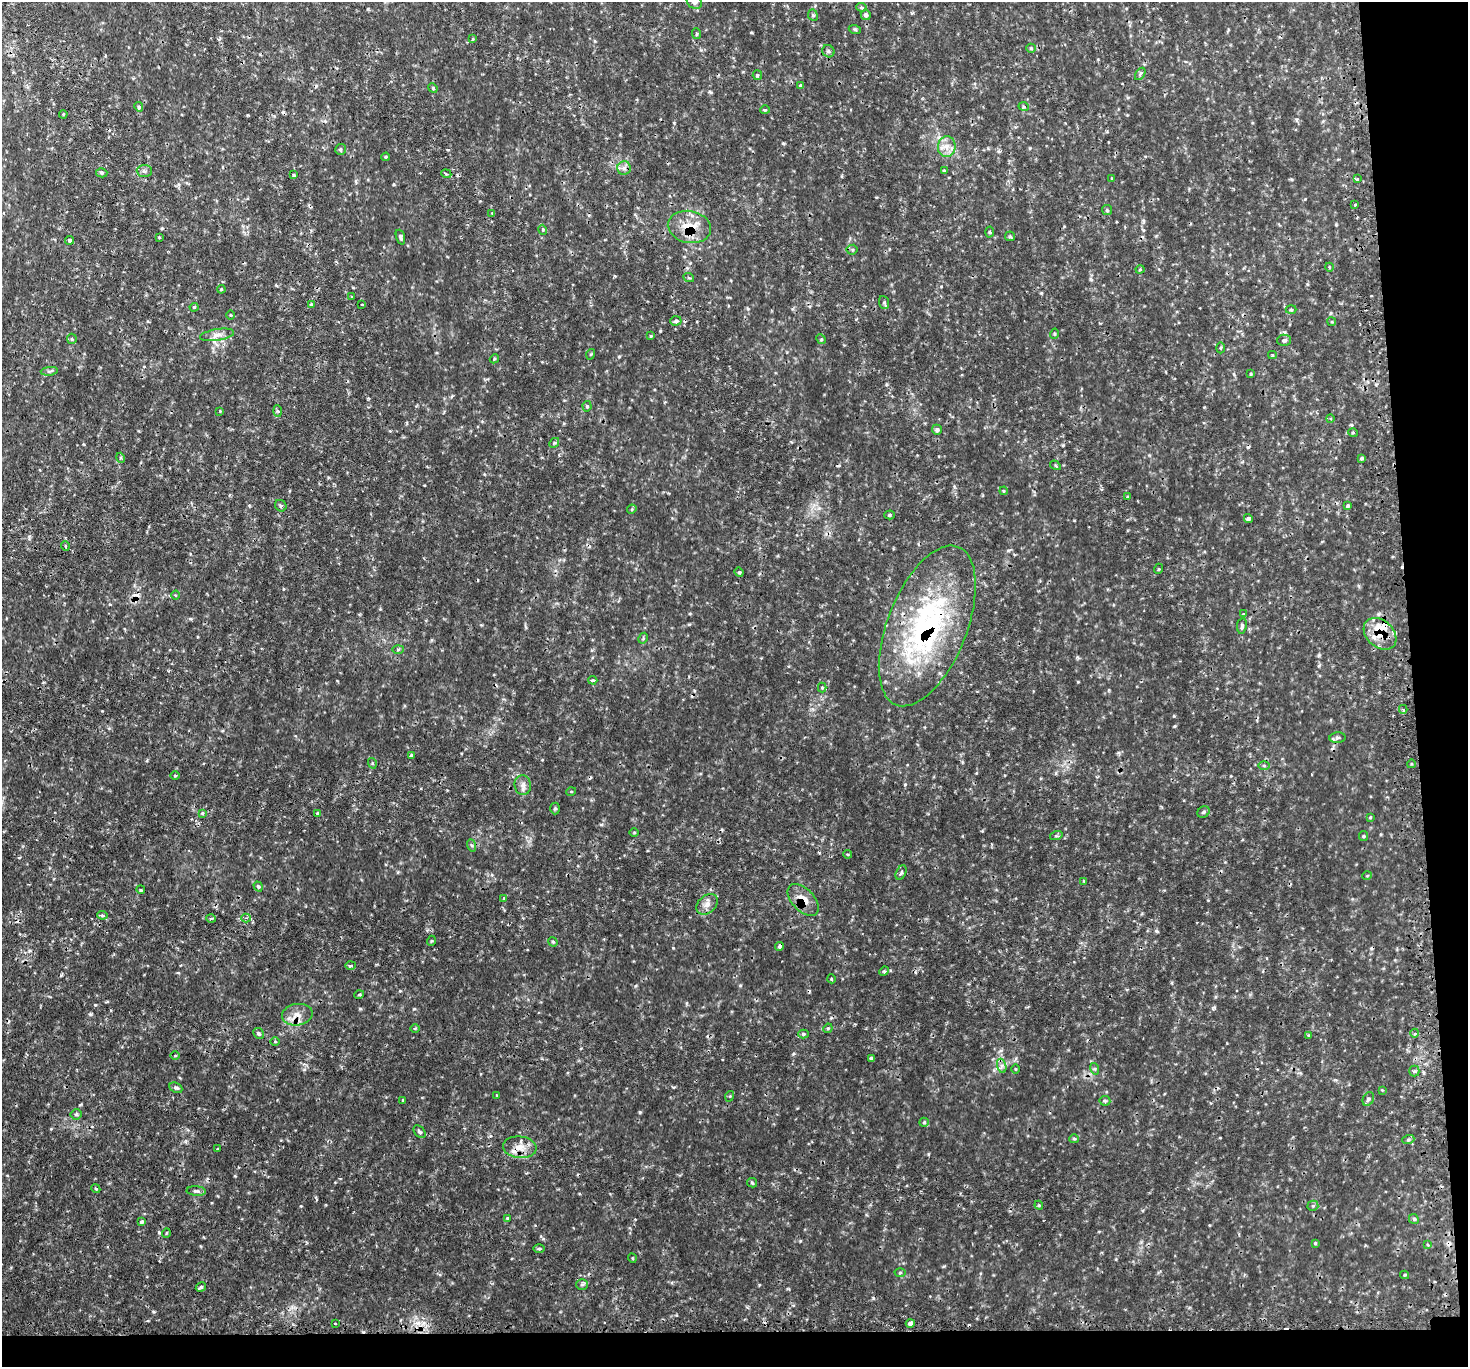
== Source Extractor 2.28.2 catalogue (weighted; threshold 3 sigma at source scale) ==
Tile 9 of 3 x 3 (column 3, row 3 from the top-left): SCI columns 2958-4423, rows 156-1520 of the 4446 x 4428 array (HDU 1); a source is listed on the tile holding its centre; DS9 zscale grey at full resolution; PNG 1470 x 1369 px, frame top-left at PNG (2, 2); each listed source drawn as its Kron ellipse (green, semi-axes under 4 px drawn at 4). Shown black and unused: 6% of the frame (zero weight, under 2 of 3 exposures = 4% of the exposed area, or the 3 px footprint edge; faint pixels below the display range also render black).
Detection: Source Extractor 2.28.2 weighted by HDU 2 'WHT'; one run over the whole footprint, this tile lists its part. Background 0.113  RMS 0.0085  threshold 0.0381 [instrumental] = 3 sigma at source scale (4.5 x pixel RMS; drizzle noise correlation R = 1.50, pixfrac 1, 0.05/0.05 arcsec/px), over >= 5 px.
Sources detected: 197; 17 cosmic-ray / hot-pixel residue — neither listed nor drawn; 3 inside a brighter listed object's ellipse — not listed separately; the other 177 listed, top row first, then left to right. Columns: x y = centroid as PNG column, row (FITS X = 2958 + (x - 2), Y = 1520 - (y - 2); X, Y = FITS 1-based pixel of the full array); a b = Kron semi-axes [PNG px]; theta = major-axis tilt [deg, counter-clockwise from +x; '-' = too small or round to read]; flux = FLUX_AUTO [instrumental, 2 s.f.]
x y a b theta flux
694 2 8 6 -41 3.3
861 7 5 4 - 1.2
813 15 6 4 -66 1.4
866 15 5 5 - 2.4
855 30 6 4 -20 1
696 34 5 3 - 1
473 39 3 3 - 0.68
1031 48 5 4 - 1
828 51 6 6 - 2.4
1140 74 7 3 54 1.2
757 75 5 4 - 1.1
801 86 4 4 - 1.6
433 88 5 4 - 1
139 107 5 4 - 1.6
1024 107 5 3 - 0.84
765 110 4 4 - 0.96
63 114 4 3 - 0.81
947 147 10 9 - 6.4
340 149 5 5 - 1.6
386 157 4 3 - 0.91
624 168 7 6 - 2.9
944 170 4 3 - 0.71
144 171 8 6 -2 2.5
102 173 5 4 - 1.4
446 174 5 4 - 1.1
294 175 3 3 - 1.1
1112 179 3 3 - 1.1
1357 179 4 3 - 3.5
1355 205 4 3 - 1
1107 210 5 5 - 1.3
492 213 3 3 - 0.58
689 227 22 16 -11 21
543 230 5 3 - 0.79
990 232 5 3 - 0.95
1010 236 5 5 - 1.1
159 237 4 3 - 0.69
400 237 7 4 -71 1.6
70 240 4 4 - 1.5
852 250 5 5 - 1.4
1329 267 4 3 - 0.74
1140 269 4 4 - 0.86
689 278 5 3 - 0.84
221 289 4 3 - 0.77
352 297 4 3 - 0.75
884 302 6 5 - 1.5
311 304 4 3 - 1.2
362 304 3 2 - 0.64
194 307 4 4 - 0.91
1291 309 5 3 - 0.94
230 315 4 3 - 0.72
676 321 6 4 5 1.9
1332 322 4 3 - 0.84
1054 334 5 3 - 0.93
217 335 17 6 9 5.3
651 336 4 3 - 0.83
72 339 5 4 - 1.2
821 339 5 4 - 0.99
1284 340 7 5 1 1.6
1220 348 5 3 - 0.99
591 354 5 3 - 0.81
1272 355 4 4 - 1.1
494 359 5 3 - 0.89
49 371 9 3 5 1.6
1251 374 4 3 - 0.75
587 406 5 4 - 1.2
220 411 3 3 - 0.64
277 411 6 4 -87 1.1
1330 418 4 3 - 0.94
937 430 5 5 - 2.1
1353 433 5 3 - 0.9
554 443 5 4 - 1.2
121 458 5 3 - 0.8
1362 458 4 3 - 1.4
1055 465 6 3 -34 1
1004 491 4 4 - 0.91
1127 497 4 3 - 0.94
281 506 6 5 - 1.5
1348 506 4 4 - 1.1
632 509 5 4 - 1
889 515 5 4 - 1.1
1248 518 4 4 - 1.7
65 546 5 3 - 0.77
1158 569 5 3 - 0.77
739 572 5 4 - 1.1
175 595 4 3 - 0.85
1243 614 4 3 - 0.7
927 626 85 39 68 180
1242 626 8 4 83 1.7
1380 634 18 13 -42 16
643 638 6 4 59 1.1
398 649 6 4 1 1.3
593 680 4 3 - 2
822 688 5 4 - 0.94
1403 709 4 3 - 1.7
1337 738 8 5 6 2.2
411 755 4 3 - 1
372 763 5 3 - 0.91
1411 764 4 3 - 0.92
1264 765 6 4 -1 1.1
175 776 5 3 - 0.73
523 785 10 8 -85 3.9
571 792 5 3 - 0.75
555 808 6 4 88 1.4
1204 812 6 5 - 1.9
202 813 4 3 - 0.95
318 813 4 3 - 1.8
1370 817 4 3 - 0.76
634 832 5 3 - 0.77
1056 836 6 4 18 1.2
1364 836 5 4 - 0.91
471 845 6 4 -70 1.3
847 854 4 3 - 0.82
901 872 8 4 63 1.8
1367 876 5 3 - 0.63
1084 881 4 3 - 0.75
258 886 5 4 - 1.4
141 890 4 3 - 0.79
504 898 4 4 - 0.71
803 900 19 11 -46 11
707 904 12 8 41 5.5
102 915 5 3 - 1.3
211 918 5 3 - 1
246 918 5 4 - 1.5
431 941 5 3 - 0.8
553 942 5 4 - 0.96
779 946 4 3 - 2.2
350 965 5 3 - 1.6
884 971 5 4 - 1
832 979 4 3 - 0.7
359 995 5 3 - 0.92
297 1015 15 10 10 8.4
415 1028 5 3 - 0.8
828 1028 5 4 - 0.99
258 1033 5 5 - 1.6
1415 1033 4 4 - 1.3
803 1034 5 4 - 1.4
1308 1035 3 3 - 0.69
275 1041 5 3 - 0.7
175 1055 4 3 - 0.85
872 1058 4 3 - 2.2
1002 1066 7 4 -72 2.4
1015 1069 5 3 - 0.76
1095 1069 6 4 -73 1.2
1414 1071 5 5 - 1.4
176 1088 7 5 -26 1.7
1382 1090 4 4 - 0.66
497 1095 4 2 - 0.57
730 1096 5 3 - 0.75
1368 1099 7 5 63 2.1
403 1100 3 3 - 0.66
1105 1101 5 5 - 1.3
76 1114 5 5 - 1.5
924 1122 5 4 - 1.1
419 1132 7 5 -50 1.8
1074 1139 5 4 - 1
1408 1140 6 4 19 1.2
520 1147 17 11 -6 9.5
217 1149 4 2 - 0.6
752 1183 5 4 - 1.1
96 1189 4 3 - 0.88
196 1191 9 4 -4 2.1
1039 1205 4 4 - 0.96
1313 1206 5 5 - 1.3
507 1218 4 3 - 1
1414 1219 5 4 - 1.2
142 1222 4 3 - 1.3
166 1233 5 3 - 0.63
1315 1243 4 4 - 0.94
1427 1245 4 4 - 1.5
539 1249 6 3 0 1
632 1258 5 3 - 0.8
900 1273 5 3 - 0.87
1405 1275 4 4 - 0.83
582 1284 6 5 - 1.8
201 1287 5 4 - 1.3
910 1323 4 3 - 2.2
335 1324 3 3 - 1.6
Overlapping masked pixels (flux is a lower limit): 6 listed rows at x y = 689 227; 927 626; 1380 634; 803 900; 779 946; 297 1015
Isophote crosses this tile's border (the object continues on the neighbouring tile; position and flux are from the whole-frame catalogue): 1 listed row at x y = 694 2
Unlisted compact peaks at least as high as the median listed source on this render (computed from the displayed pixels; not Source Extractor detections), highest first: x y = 640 1112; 91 1014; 95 1005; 1156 931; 800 1241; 660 331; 61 975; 793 1054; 153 1312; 783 143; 1319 655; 190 619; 301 1206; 673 948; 944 1266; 1175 726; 619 357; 928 1154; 673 1087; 1174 716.